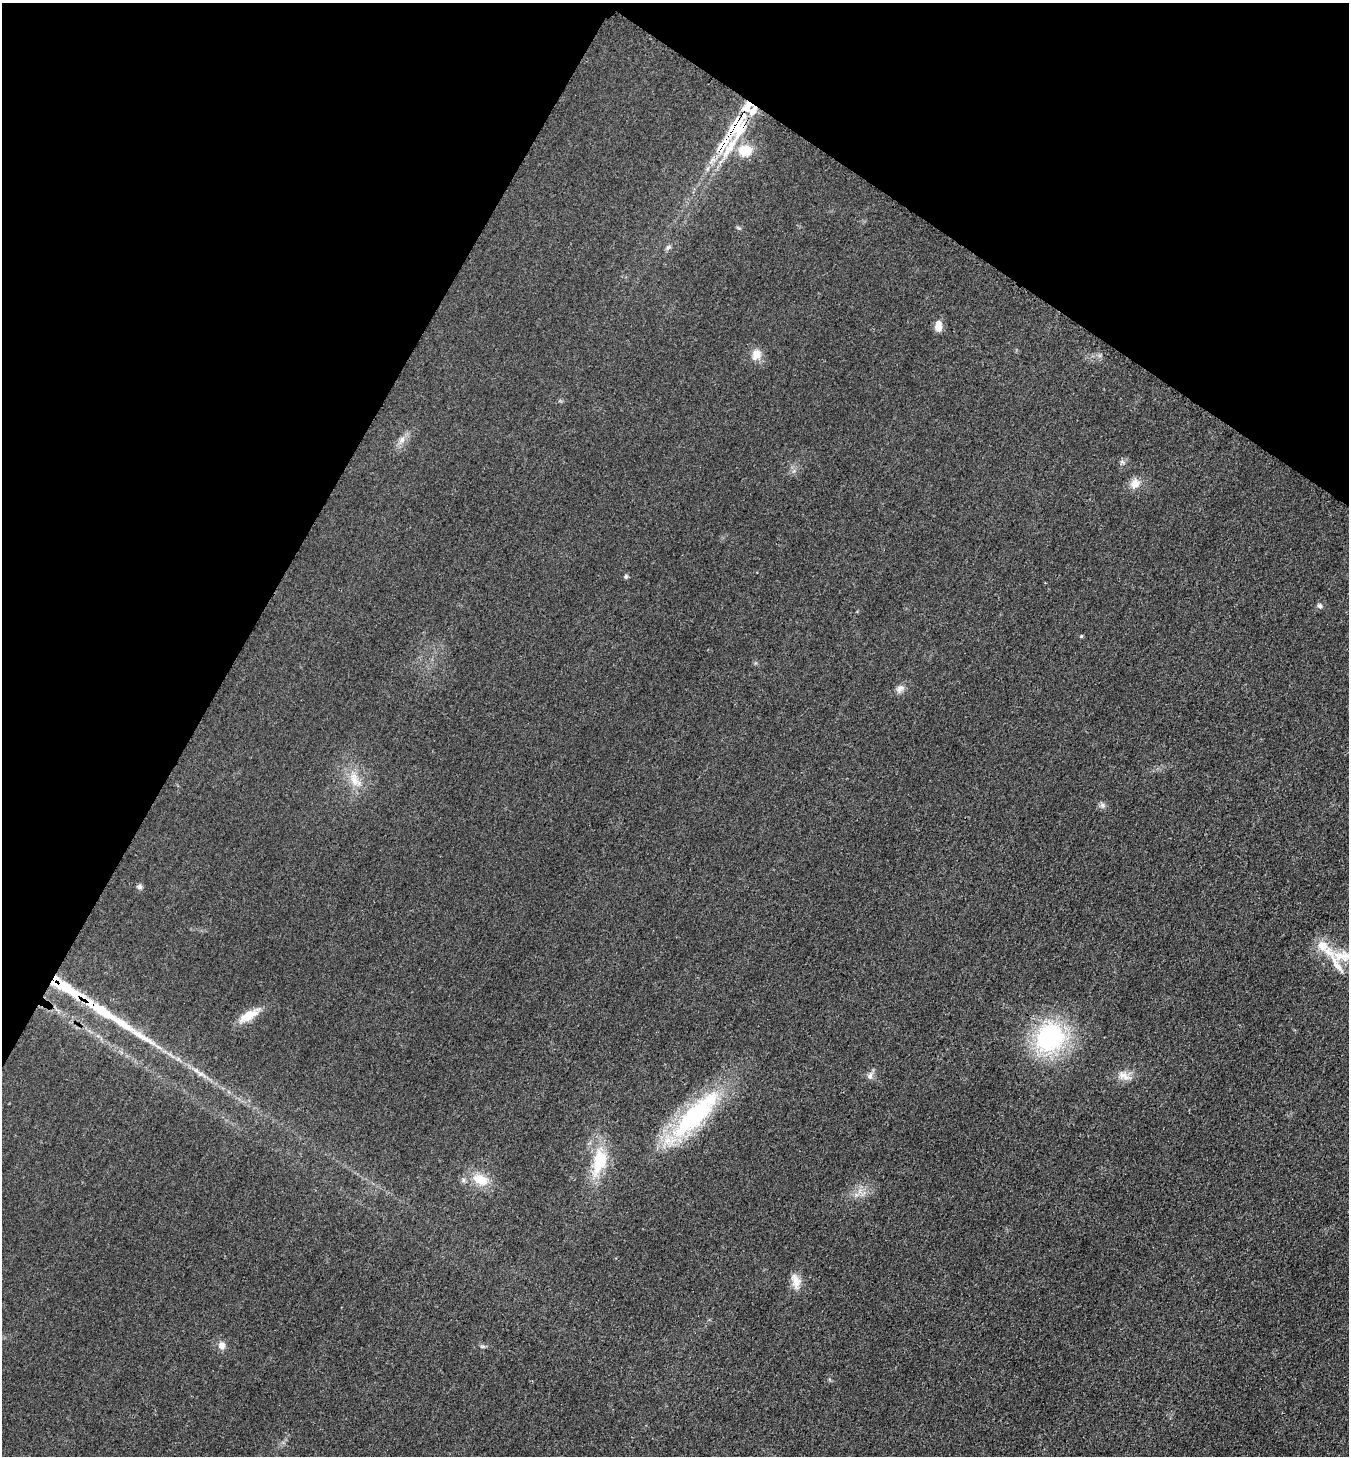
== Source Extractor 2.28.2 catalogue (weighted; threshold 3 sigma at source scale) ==
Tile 2 of 4 x 4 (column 2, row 1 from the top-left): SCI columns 1737-3083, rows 4562-6015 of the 6023 x 6034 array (HDU 1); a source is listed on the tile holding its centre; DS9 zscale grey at full resolution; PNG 1351 x 1458 px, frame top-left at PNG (2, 3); no overlay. Shown black and unused: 26% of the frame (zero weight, under 3 of 4 exposures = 2% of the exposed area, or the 3 px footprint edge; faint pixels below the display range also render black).
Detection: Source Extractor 2.28.2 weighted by HDU 2 'WHT'; one run over the whole footprint, this tile lists its part. Background 0.0262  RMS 0.0062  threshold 0.0281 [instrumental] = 3 sigma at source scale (4.5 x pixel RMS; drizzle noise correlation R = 1.50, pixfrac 1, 0.05/0.05 arcsec/px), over >= 5 px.
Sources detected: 39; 1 long thin detection or spike segment (spike, bleed or trail) — not listed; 10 inside a brighter listed object's ellipse — not listed separately; the other 28 listed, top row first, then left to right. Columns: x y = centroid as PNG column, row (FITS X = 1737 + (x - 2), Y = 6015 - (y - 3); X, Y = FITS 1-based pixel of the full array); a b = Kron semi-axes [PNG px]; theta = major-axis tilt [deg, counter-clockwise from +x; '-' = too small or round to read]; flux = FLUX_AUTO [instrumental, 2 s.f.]
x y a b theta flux
734 127 49 15 53 31
745 151 17 14 -4 13
668 247 8 5 22 1.4
938 326 14 8 88 5.8
756 354 14 11 68 6.2
402 439 9 7 74 2.9
1122 462 7 4 -18 1.1
1135 484 13 11 59 5.9
626 577 5 5 - 1.3
1319 606 7 6 - 1.7
1081 636 4 3 - 0.75
900 689 10 9 - 3
355 780 24 12 -63 11
1103 805 8 5 -60 1.6
140 887 7 6 - 1.6
1342 956 29 14 -4 13
101 1010 60 11 -34 34
249 1015 32 10 31 11
1050 1037 27 24 53 91
201 1074 7 4 -18 1.7
870 1076 11 7 70 2.6
1124 1076 18 10 -25 5.7
695 1115 77 23 45 81
599 1161 39 17 77 27
480 1180 23 15 -26 13
796 1281 22 10 -75 6.5
222 1345 10 9 - 3.7
482 1346 7 4 -18 0.99
Overlapping masked pixels (flux is a lower limit): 2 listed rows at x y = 734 127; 101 1010